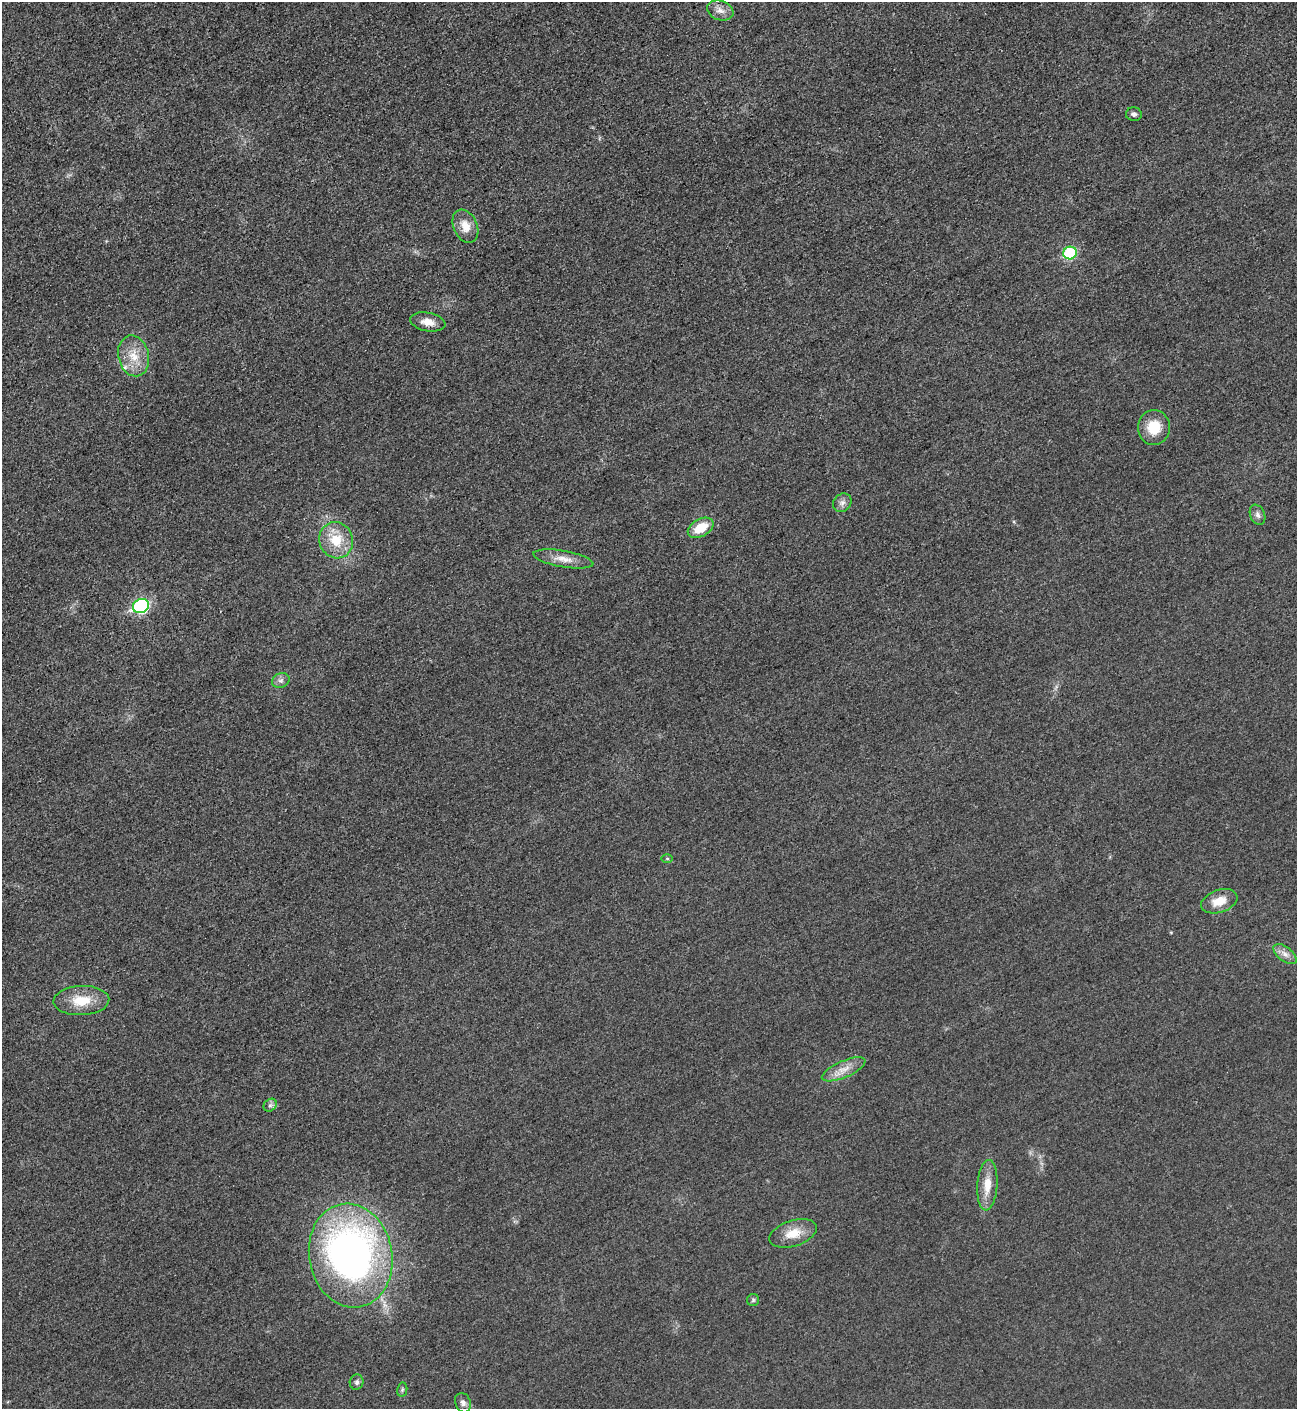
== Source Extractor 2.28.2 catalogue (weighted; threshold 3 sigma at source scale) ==
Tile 11 of 4 x 4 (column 3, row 3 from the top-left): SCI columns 2887-4181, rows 1420-2826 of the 5640 x 5651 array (HDU 1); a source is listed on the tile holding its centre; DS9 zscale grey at full resolution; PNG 1299 x 1411 px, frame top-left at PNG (2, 2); each listed source drawn as its Kron ellipse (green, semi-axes under 4 px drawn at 4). Shown black and unused: <1% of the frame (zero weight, under 3 of 5 exposures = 1% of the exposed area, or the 3 px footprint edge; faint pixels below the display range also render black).
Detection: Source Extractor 2.28.2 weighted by HDU 2 'WHT'; one run over the whole footprint, this tile lists its part. Background 0.0189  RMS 0.005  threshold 0.0227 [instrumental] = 3 sigma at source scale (4.5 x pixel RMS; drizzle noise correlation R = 1.50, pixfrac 1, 0.05/0.05 arcsec/px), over >= 5 px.
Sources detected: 28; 1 inside a brighter listed object's ellipse — not listed separately; the other 27 listed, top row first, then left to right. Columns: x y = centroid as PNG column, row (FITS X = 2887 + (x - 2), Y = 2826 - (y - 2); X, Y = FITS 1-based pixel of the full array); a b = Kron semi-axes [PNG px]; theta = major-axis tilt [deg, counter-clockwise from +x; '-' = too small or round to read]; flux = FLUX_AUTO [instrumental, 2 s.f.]
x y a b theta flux
720 10 13 9 -20 3.8
1134 114 8 7 - 1.5
465 226 17 12 -66 6.7
1070 253 7 6 - 40
428 322 18 9 -11 5.3
134 356 21 15 -76 10
1154 427 17 16 - 12
842 503 10 8 44 2.3
1258 515 10 7 -66 2.1
701 528 14 8 29 11
336 540 18 16 -68 13
563 559 30 8 -10 6.4
141 606 8 7 - 75
281 680 9 7 22 1.8
667 858 6 4 0 0.58
1219 901 19 11 19 8
1285 954 13 7 -38 3.1
81 1001 28 14 2 13
844 1069 23 8 23 6
270 1105 7 6 - 1.3
987 1185 25 10 86 8.2
793 1233 24 13 18 9.3
351 1255 52 41 -79 240
753 1300 6 6 - 0.94
357 1382 8 7 - 1.4
402 1390 7 5 79 0.95
463 1403 10 7 -67 2